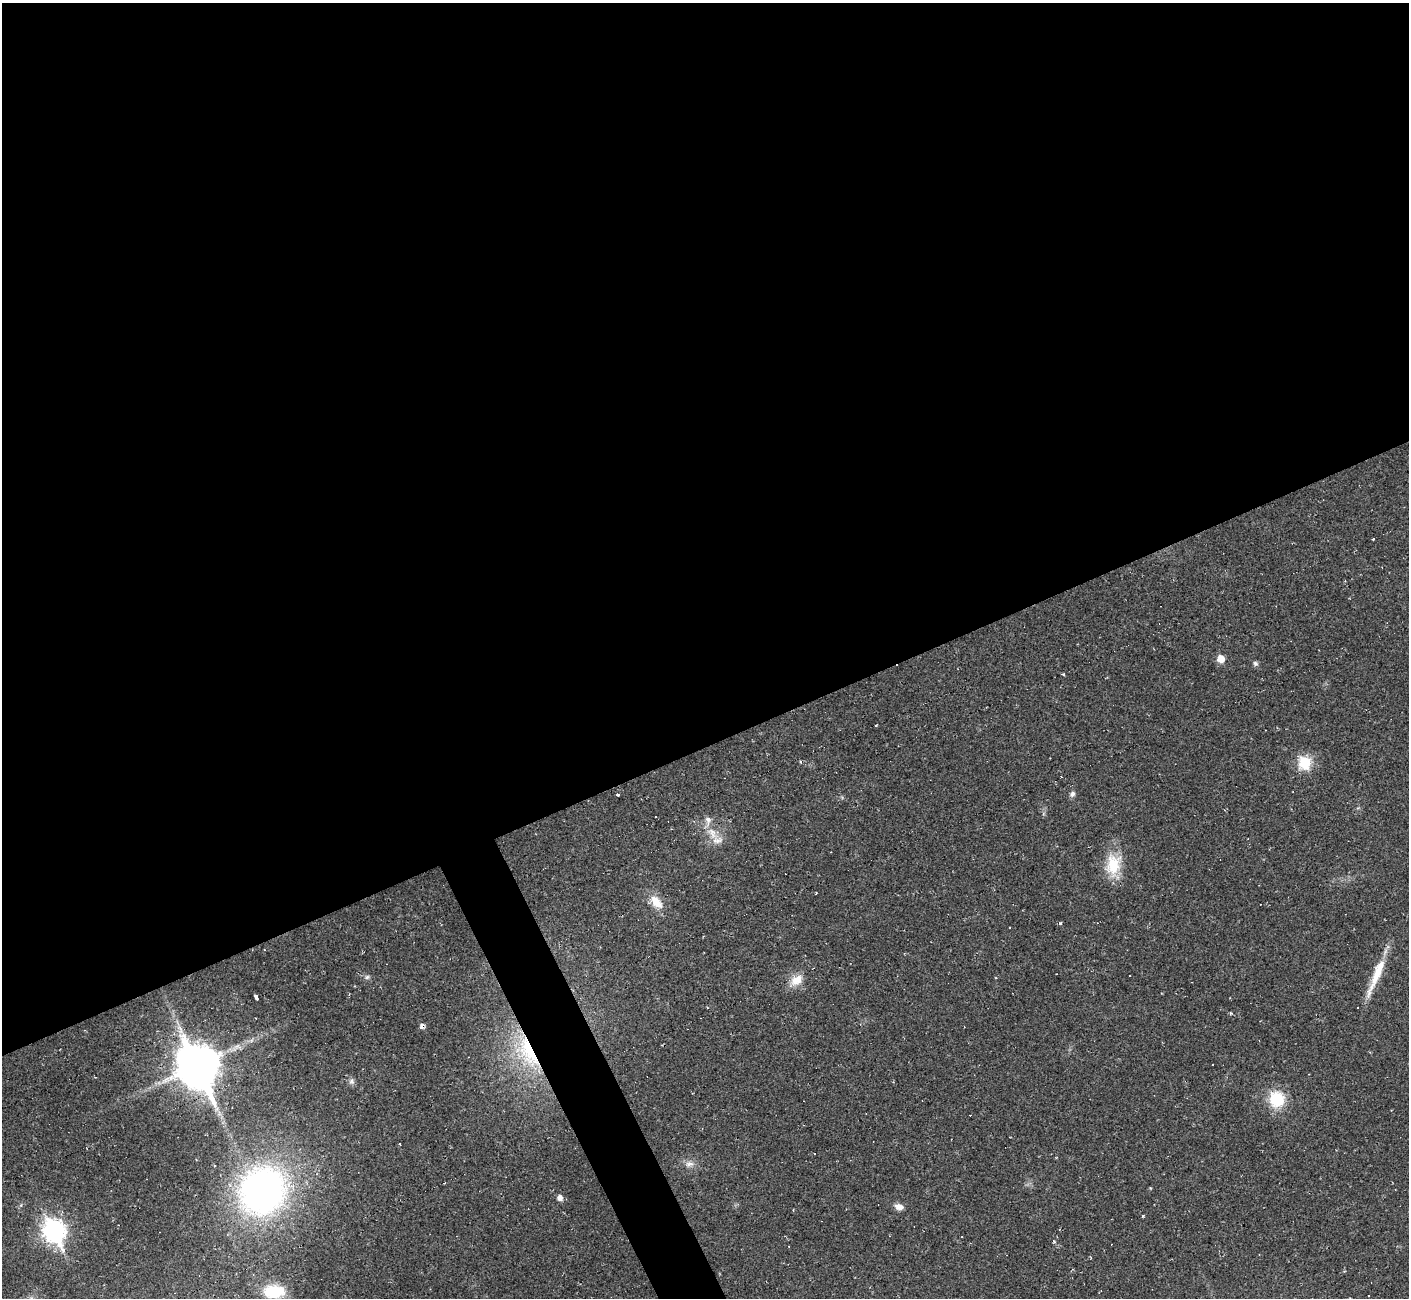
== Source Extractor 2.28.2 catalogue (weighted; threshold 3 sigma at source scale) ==
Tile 2 of 4 x 4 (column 2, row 1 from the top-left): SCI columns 1411-2817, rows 4173-5468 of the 5632 x 5620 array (HDU 1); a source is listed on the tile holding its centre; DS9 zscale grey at full resolution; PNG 1411 x 1300 px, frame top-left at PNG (2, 3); no overlay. Shown black and unused: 59% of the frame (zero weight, under 2 of 3 exposures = <1% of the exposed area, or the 3 px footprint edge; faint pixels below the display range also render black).
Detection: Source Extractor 2.28.2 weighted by HDU 2 'WHT'; one run over the whole footprint, this tile lists its part. Background 0.037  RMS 0.0064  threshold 0.0287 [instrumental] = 3 sigma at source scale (4.5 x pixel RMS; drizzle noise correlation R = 1.50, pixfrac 1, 0.05/0.05 arcsec/px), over >= 5 px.
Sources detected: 39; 7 cosmic-ray / hot-pixel residue — not listed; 2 inside a brighter listed object's ellipse — not listed separately; the other 30 listed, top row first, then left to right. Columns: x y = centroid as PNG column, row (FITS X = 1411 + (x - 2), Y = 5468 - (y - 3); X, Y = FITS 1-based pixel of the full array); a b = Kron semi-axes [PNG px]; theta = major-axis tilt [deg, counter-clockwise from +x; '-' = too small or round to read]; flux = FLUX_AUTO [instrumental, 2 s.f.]
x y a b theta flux
1373 539 3 3 - 1.3
1221 659 6 5 - 9.9
1255 663 7 6 - 1.5
1063 674 5 3 - 0.78
1304 762 7 6 - 35
618 794 3 3 - 2.2
1072 794 8 6 61 1.8
656 817 2 2 - 0.54
712 833 17 8 -67 7.3
1113 865 30 18 -87 20
656 902 19 10 -49 10
1060 923 4 3 - 1.3
264 950 3 2 - 0.5
1376 975 56 8 67 17
367 977 6 6 - 1.3
797 980 19 11 30 7.6
256 997 5 3 - 7.4
528 1052 50 19 -64 45
197 1066 16 12 -66 2100
351 1081 9 7 -90 2
1277 1099 16 15 - 23
814 1153 2 2 - 0.4
689 1164 11 7 15 3.3
1150 1188 4 4 - 0.54
262 1191 41 38 53 240
560 1198 6 5 - 3.5
899 1207 10 7 -16 3.7
54 1231 11 9 -64 290
789 1246 2 2 - 0.4
274 1291 20 12 1 23
Overlapping masked pixels (flux is a lower limit): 1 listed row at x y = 528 1052
Unlisted compact peaks at least as high as the median listed source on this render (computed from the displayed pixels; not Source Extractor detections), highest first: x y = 1143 1216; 1231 1013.